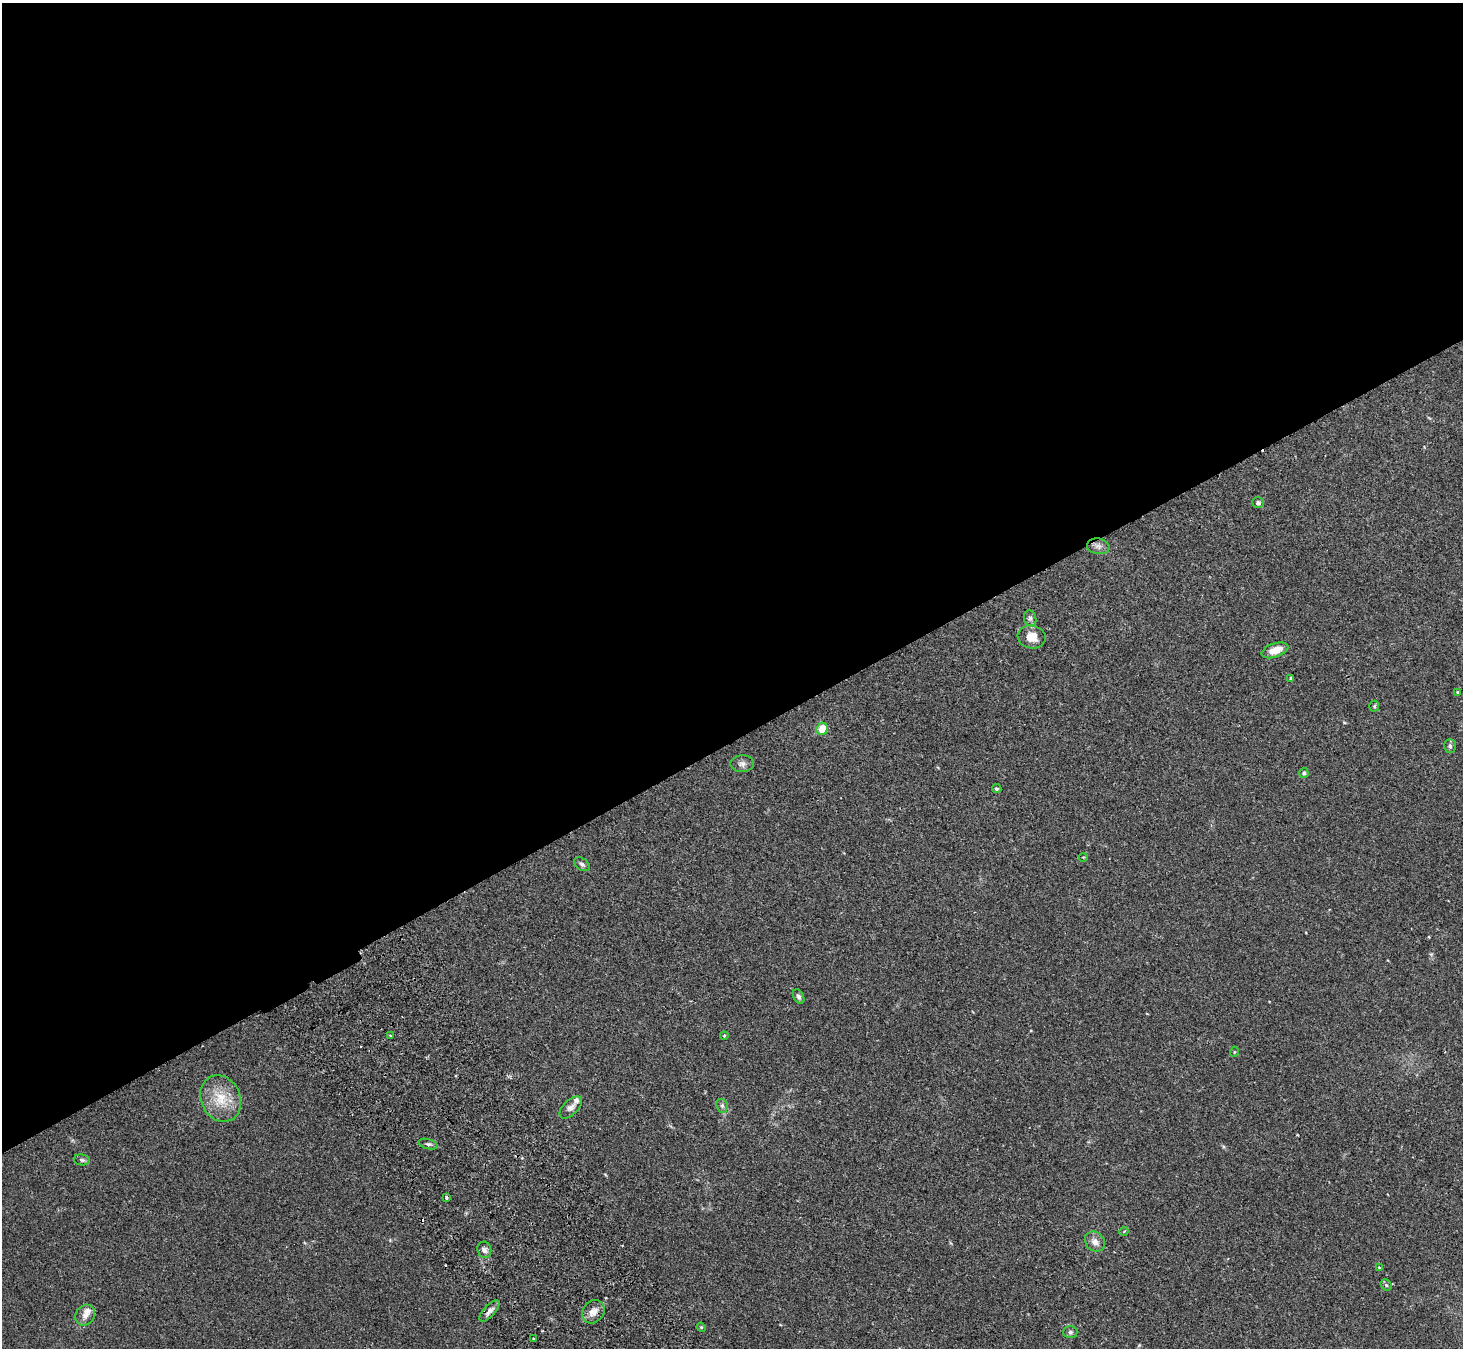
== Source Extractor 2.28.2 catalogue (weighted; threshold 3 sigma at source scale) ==
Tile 2 of 4 x 4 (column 2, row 1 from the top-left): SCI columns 1516-2976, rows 4230-5575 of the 5948 x 5908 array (HDU 1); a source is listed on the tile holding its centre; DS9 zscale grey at full resolution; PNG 1465 x 1350 px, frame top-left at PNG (2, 3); each listed source drawn as its Kron ellipse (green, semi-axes under 4 px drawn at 4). Shown black and unused: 55% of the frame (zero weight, under 2 of 3 exposures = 3% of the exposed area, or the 3 px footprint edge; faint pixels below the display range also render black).
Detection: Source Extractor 2.28.2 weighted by HDU 2 'WHT'; one run over the whole footprint, this tile lists its part. Background 0.0546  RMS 0.0051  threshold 0.023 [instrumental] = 3 sigma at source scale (4.5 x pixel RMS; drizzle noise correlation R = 1.50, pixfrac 1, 0.05/0.05 arcsec/px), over >= 5 px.
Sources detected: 41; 3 cosmic-ray / hot-pixel residue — neither listed nor drawn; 2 inside a brighter listed object's ellipse — not listed separately; the other 36 listed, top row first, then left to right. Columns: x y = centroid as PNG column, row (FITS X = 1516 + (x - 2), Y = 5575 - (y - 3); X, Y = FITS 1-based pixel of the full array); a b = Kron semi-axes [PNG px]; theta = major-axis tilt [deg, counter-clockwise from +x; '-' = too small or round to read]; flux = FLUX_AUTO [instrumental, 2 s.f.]
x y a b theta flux
1258 503 6 5 - 1.1
1098 546 11 8 -9 2.3
1030 618 8 6 -75 1.3
1032 637 14 11 -10 6.4
1275 650 14 7 19 5.8
1291 678 4 3 - 0.9
1458 692 4 3 - 0.64
1374 706 5 5 - 0.7
822 729 6 5 - 7.5
1450 746 7 5 -89 1
742 764 11 8 2 2.1
1304 773 5 4 - 0.81
997 789 5 4 - 0.89
1083 857 4 3 - 0.38
582 864 9 6 -36 1.2
799 996 8 5 -63 1.3
390 1036 3 2 - 0.49
724 1036 4 3 - 0.42
1234 1052 5 3 - 0.43
221 1099 24 19 -65 12
722 1106 7 5 -70 1
571 1107 14 7 44 2.3
428 1144 10 5 -17 1.2
82 1160 8 5 -10 1
446 1197 3 3 - 1.9
1124 1231 4 3 - 0.47
1095 1242 11 9 -41 3.1
484 1250 8 7 - 1.9
1379 1267 3 3 - 0.47
1386 1285 6 5 - 0.85
489 1311 13 5 48 2.2
593 1312 12 10 50 4
85 1315 11 9 55 2.8
701 1327 5 3 - 0.43
1070 1332 7 6 - 1
534 1339 3 2 - 0.79